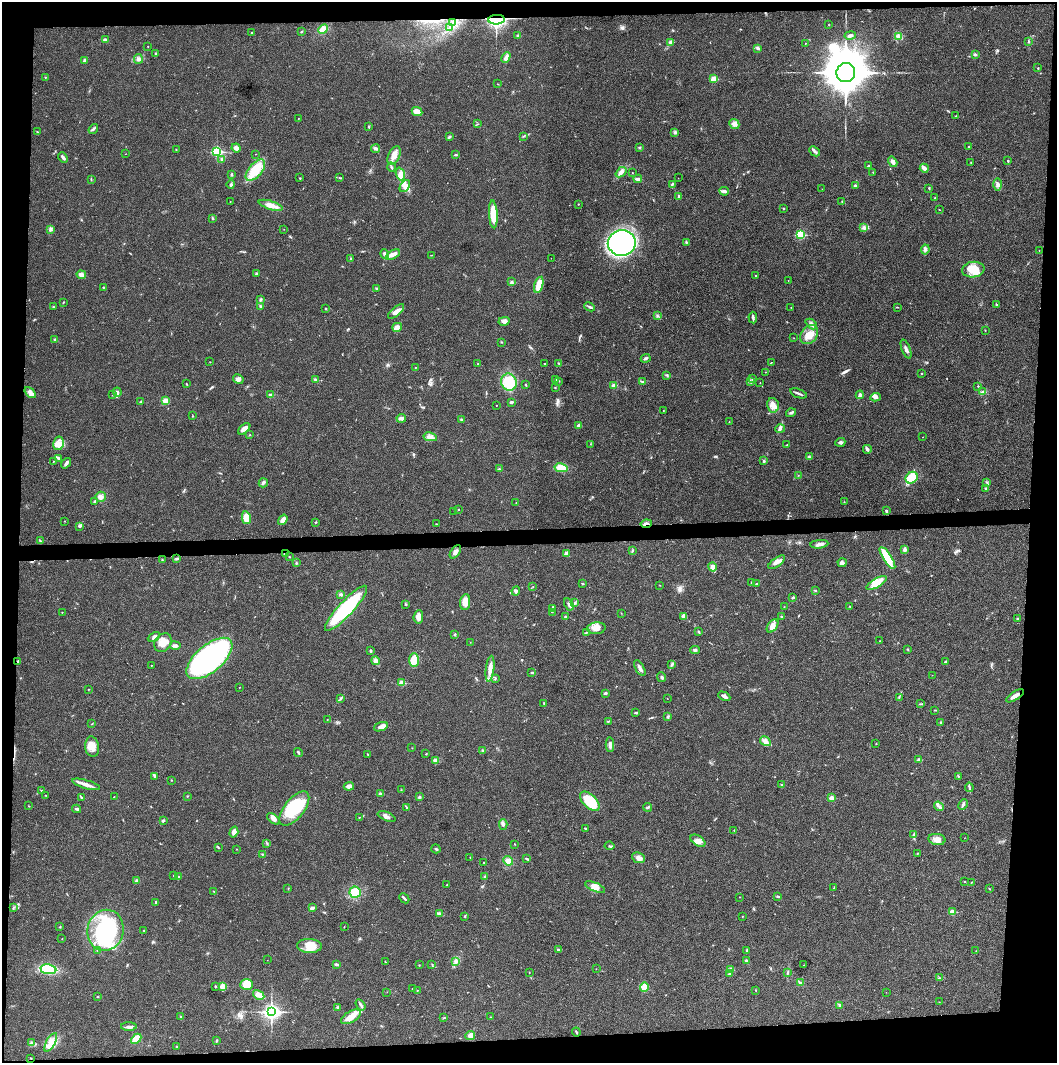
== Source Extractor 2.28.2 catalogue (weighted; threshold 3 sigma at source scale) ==
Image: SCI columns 4-4220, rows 3-4245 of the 4222 x 4245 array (HDU 1 of 3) = the unmasked area's bounding box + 8 px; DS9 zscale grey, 4 x 4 block average (1 PNG px = mean of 4 x 4 image px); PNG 1059 x 1065 px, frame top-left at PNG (2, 2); each listed source drawn as its Kron ellipse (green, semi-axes under 4 px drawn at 4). Shown black and unused: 9% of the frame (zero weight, under 3 of 4 exposures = <1% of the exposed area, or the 3 px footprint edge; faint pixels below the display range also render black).
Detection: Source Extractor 2.28.2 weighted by HDU 2 'WHT'. Background 0.0189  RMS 0.0041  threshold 0.0185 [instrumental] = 3 sigma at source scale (4.5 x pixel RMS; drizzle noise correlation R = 1.50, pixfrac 1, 0.05/0.05 arcsec/px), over >= 5 px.
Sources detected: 460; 4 inside a brighter object's white glare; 2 cosmic-ray / hot-pixel residue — neither listed nor drawn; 3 coinciding with a brighter row at this scale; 19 inside a brighter listed object's ellipse — not listed separately; the other 432 listed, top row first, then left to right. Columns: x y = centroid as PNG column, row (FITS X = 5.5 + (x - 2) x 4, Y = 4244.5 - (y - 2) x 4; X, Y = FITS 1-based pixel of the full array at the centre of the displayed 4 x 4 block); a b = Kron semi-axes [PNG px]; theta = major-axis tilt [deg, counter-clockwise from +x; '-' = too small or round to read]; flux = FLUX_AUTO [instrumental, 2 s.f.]
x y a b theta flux
496 20 8 5 5 250
453 23 4 2 - 5.6
829 25 2 2 - 0.71
450 28 4 3 - 6.2
323 29 5 4 - 18
301 32 2 2 - 0.92
251 33 2 2 - 1.2
518 35 3 2 - 2.9
850 35 6 3 11 5
898 36 4 3 - 6.1
105 40 3 2 - 8.2
671 42 2 2 - 26
1028 42 3 2 - 1.8
806 43 2 2 - 0.77
148 46 2 2 - 0.95
758 48 4 3 - 5
155 53 2 2 - 2
975 54 3 3 - 3.1
506 58 5 3 - 10
138 59 5 3 - 6
84 61 3 2 - 6.7
1038 68 2 2 - 1.6
846 72 10 9 - 9200
45 77 2 2 - 2.6
714 79 2 2 - 73
498 84 2 2 - 0.85
417 112 5 4 - 24
956 116 2 2 - 0.8
298 118 2 2 - 0.7
477 124 2 2 - 0.89
734 124 5 4 - 9
369 126 3 2 - 2.1
93 129 5 2 - 4.2
37 132 2 2 - 1.2
675 132 2 2 - 5
449 136 2 2 - 2.2
523 136 2 2 - 0.96
969 147 2 2 - 1.5
236 148 4 3 - 10
376 148 4 2 - 4.3
639 148 3 2 - 2.3
176 150 2 2 - 1
217 151 3 2 - 280
815 151 6 3 -42 5.5
125 154 2 2 - 0.53
255 154 2 2 - 0.47
394 155 10 5 62 19
456 155 3 2 - 2.1
63 157 6 3 -51 5.4
222 159 2 2 - 5.5
1008 161 3 2 - 2
893 162 5 3 - 12
971 163 2 2 - 1.4
868 166 2 2 - 2.8
391 167 4 2 - 3.2
924 168 5 2 - 20
255 170 13 6 50 50
621 172 6 4 41 9.2
873 172 2 2 - 0.69
632 173 2 2 - 0.79
400 174 6 3 -71 9.8
232 175 3 2 - 1.9
300 178 2 2 - 1.5
339 178 2 2 - 1.3
678 178 2 2 - 0.45
91 179 3 2 - 1.8
638 179 4 2 - 10
231 184 4 2 - 3.3
998 184 6 3 -90 6.6
672 185 3 2 - 2.8
855 185 3 2 - 3.7
405 186 7 4 58 12
929 188 3 2 - 1.7
822 189 2 2 - 0.43
724 191 5 3 - 5.5
679 196 3 2 - 2.9
935 198 2 2 - 2.6
230 201 2 2 - 0.63
842 201 2 2 - 0.82
578 204 2 2 - 1.3
271 205 12 4 -17 20
783 208 2 2 - 1.7
939 210 2 2 - 0.88
493 214 14 4 -87 54
212 218 3 2 - 1.9
864 227 3 2 - 2.5
50 229 4 2 - 3.3
284 229 2 2 - 0.58
800 235 2 2 - 160
686 242 2 2 - 1.7
622 243 14 13 - 570
925 250 5 3 - 5.8
1039 251 2 2 - 0.74
385 254 5 3 - 8.5
393 255 8 4 29 11
431 255 2 2 - 1.1
551 258 2 2 - 0.37
351 259 3 2 - 2
973 270 11 7 7 47
257 274 3 2 - 6
81 275 5 3 - 12
755 275 2 2 - 1.3
788 280 2 2 - 0.4
511 282 3 2 - 5.2
539 285 8 4 73 30
103 287 2 2 - 1.5
376 289 2 2 - 3.2
261 299 3 2 - 3
63 302 3 2 - 1.6
996 304 2 2 - 1.3
260 306 3 2 - 3.3
53 307 3 2 - 1.6
590 307 5 2 - 4.7
791 307 2 2 - 0.75
897 307 2 2 - 1.5
326 309 2 2 - 1.2
396 311 10 4 40 14
657 316 3 2 - 2
753 317 6 2 -85 4.8
504 321 6 4 15 8.6
811 324 6 3 -41 7.2
397 327 5 4 - 7.8
985 330 2 2 - 1.2
809 335 10 8 52 30
794 338 2 2 - 0.59
55 340 3 2 - 4.4
501 342 2 2 - 1.2
906 349 10 3 -69 8.8
646 358 5 2 - 4.3
210 362 2 2 - 1
771 362 3 2 - 1.1
558 363 3 2 - 1.5
478 364 3 2 - 1.8
545 364 2 2 - 2.5
416 367 2 2 - 0.67
765 372 2 2 - 0.79
922 373 2 2 - 3.8
667 375 4 2 - 1.9
238 379 5 4 - 7.5
556 379 3 2 - 1.8
753 379 2 2 - 1.1
315 380 3 2 - 4.1
559 381 2 2 - 0.99
750 381 2 2 - 1.9
509 382 9 7 -71 72
643 382 2 2 - 1.4
760 383 2 2 - 0.56
186 384 2 2 - 1.4
526 385 3 2 - 2
614 385 4 4 - 6
978 386 2 2 - 1.1
555 387 2 2 - 1.7
117 392 4 2 - 6.3
982 392 3 2 - 2
30 393 6 4 -47 9.5
799 393 9 2 -19 5.9
270 394 4 3 - 4.5
113 395 2 2 - 1.1
860 395 4 3 - 5.7
876 397 5 3 - 7.7
141 401 2 2 - 1.3
165 401 4 3 - 17
511 402 4 3 - 3.5
496 405 2 2 - 0.85
773 405 7 6 - 16
663 410 2 2 - 1
791 413 5 2 - 4.3
192 416 2 2 - 2.1
401 418 5 3 - 11
461 420 3 2 - 2.4
729 422 2 2 - 0.85
579 426 2 2 - 11
244 429 7 4 41 11
780 429 5 3 - 5.8
249 435 2 2 - 0.87
430 437 7 3 -11 8.6
922 437 2 2 - 0.48
840 442 5 3 - 5.7
58 443 7 5 78 16
590 444 2 2 - 0.59
787 445 2 2 - 1.2
867 449 4 2 - 7.7
809 457 3 2 - 3
59 458 3 2 - 3.3
54 461 2 2 - 0.85
764 461 3 2 - 2.4
66 463 6 3 53 6.5
561 468 6 4 -11 37
499 469 2 2 - 2.1
798 475 2 2 - 0.51
912 478 6 5 - 39
986 482 2 2 - 1.2
263 483 5 3 - 5.3
986 489 3 2 - 2
101 497 6 5 - 11
94 501 3 2 - 2.6
844 502 2 2 - 1
516 503 2 2 - 0.8
458 509 2 2 - 1.7
454 511 2 2 - 0.46
886 511 3 2 - 3.2
246 518 6 4 -79 29
283 520 6 4 56 10
64 521 2 2 - 0.77
316 522 2 2 - 1.3
436 524 2 2 - 0.78
646 524 5 2 - 8.3
79 526 3 2 - 1.9
40 541 3 2 - 2.2
819 544 9 3 6 10
632 550 3 2 - 2.1
904 550 4 2 - 8.2
455 552 8 4 54 10
566 553 3 3 - 13
285 554 2 2 - 9.5
289 556 2 2 - 1.5
177 558 3 2 - 2.5
887 558 13 4 -57 82
162 559 2 2 - 1.1
777 562 10 3 36 12
296 563 3 2 - 2.1
842 563 4 4 - 5.3
713 567 4 3 - 15
582 583 3 2 - 1.6
751 583 3 2 - 1.7
876 583 11 4 31 35
757 584 3 2 - 2.8
660 585 2 2 - 0.74
533 586 2 2 - 0.82
516 591 5 3 - 4.5
815 591 3 2 - 1.4
341 594 3 2 - 3.1
793 597 3 2 - 3.8
465 602 8 5 84 29
575 603 3 2 - 2.7
569 604 6 3 -62 6.5
405 605 3 2 - 1.9
784 607 2 2 - 0.59
850 607 3 2 - 0.88
346 608 30 7 47 220
552 609 4 2 - 2.4
62 612 2 2 - 0.73
552 612 2 2 - 1.3
621 613 2 2 - 0.64
565 616 3 2 - 3
684 616 4 3 - 9.6
418 617 7 5 83 13
782 617 2 2 - 1.2
1017 619 2 2 - 1.3
773 626 7 4 53 15
596 628 9 6 7 19
586 632 3 2 - 2.2
699 632 3 2 - 2.2
455 634 4 2 - 2.3
154 637 6 3 28 7
879 641 2 2 - 0.86
470 642 2 2 - 0.56
163 643 10 8 50 30
175 645 5 3 - 6.3
695 650 4 3 - 4.6
908 650 3 2 - 1.3
371 651 3 2 - 3.7
209 658 28 13 40 700
414 660 7 4 90 26
375 661 4 2 - 5
18 662 3 2 - 3.6
945 662 2 2 - 2.3
672 664 2 2 - 1.8
151 665 2 2 - 1.3
640 668 9 2 -61 10
490 669 13 4 83 21
532 672 4 2 - 3.4
932 675 2 2 - 0.48
662 677 5 2 - 3.3
495 678 3 2 - 2.2
402 683 2 2 - 56
239 687 2 2 - 0.66
89 689 2 2 - 0.59
605 693 3 3 - 3
724 696 6 2 -27 9.5
1015 696 10 2 33 17
899 697 3 2 - 1.5
667 698 2 2 - 0.49
340 699 2 2 - 1
544 703 2 2 - 1.3
920 704 2 2 - 1.5
935 710 2 2 - 1.4
636 713 2 2 - 3.4
667 717 2 2 - 1.8
327 720 2 2 - 0.5
608 721 2 2 - 1.7
941 722 3 2 - 1.6
91 724 2 2 - 0.94
381 727 7 3 18 12
765 741 6 4 -32 9.8
876 744 2 2 - 1
610 745 7 3 87 8.2
92 747 10 7 -82 23
412 748 2 2 - 0.74
483 750 3 2 - 2
298 752 4 2 - 3.2
368 754 2 2 - 1.4
426 754 2 2 - 1.4
435 760 2 2 - 2.3
919 760 2 2 - 23
958 776 2 2 - 1.7
154 777 3 2 - 2.2
171 780 2 2 - 0.9
86 784 14 3 -16 16
782 785 4 2 - 1.7
349 786 5 4 - 9.4
969 787 5 2 - 3.3
401 790 2 2 - 1.3
42 791 2 2 - 0.89
380 794 3 2 - 6.7
45 795 2 2 - 0.9
114 796 2 2 - 0.8
187 796 2 2 - 1.7
81 797 3 2 - 2.4
419 797 3 2 - 2.6
831 798 2 2 - 33
590 801 12 6 -45 84
963 804 5 2 - 5.2
29 806 2 2 - 0.89
939 806 5 2 - 5.2
406 807 3 2 - 1.9
647 807 4 2 - 3.7
77 809 4 2 - 4.2
294 809 20 10 51 160
387 816 9 3 -22 8.3
359 817 2 2 - 0.98
273 819 7 4 -39 10
163 821 3 2 - 4.4
503 825 5 3 - 5.6
585 828 3 2 - 1.9
734 831 2 2 - 1.3
234 832 5 3 - 12
913 834 3 2 - 2.4
964 838 2 2 - 0.55
937 839 8 5 -9 19
698 841 8 5 -33 13
267 843 2 2 - 0.93
515 844 2 2 - 0.82
609 846 5 2 - 2.8
219 848 2 2 - 0.82
236 849 2 2 - 1.1
436 849 4 2 - 2.6
918 853 4 2 - 1.8
262 854 2 2 - 1.9
470 857 2 2 - 0.88
639 858 7 5 -24 11
526 859 3 2 - 2.3
508 861 5 4 - 12
484 862 2 2 - 1.5
173 876 2 2 - 0.71
178 877 2 2 - 1.6
485 877 3 2 - 2.6
136 880 3 2 - 3.3
964 881 2 2 - 1.1
971 882 2 2 - 2
447 884 2 2 - 1.2
595 887 11 4 -23 16
834 888 4 2 - 2
288 889 2 2 - 1.2
989 889 2 2 - 1.5
214 891 2 2 - 1.2
355 892 6 5 - 29
778 896 3 2 - 2.9
739 897 2 2 - 0.56
404 898 5 2 - 4.1
156 903 3 2 - 2.7
14 907 2 2 - 1
312 908 4 2 - 6.6
952 912 2 2 - 38
439 913 3 2 - 2.9
465 916 2 2 - 2.3
742 916 2 2 - 1.1
60 927 3 2 - 1.5
344 927 2 2 - 0.72
106 930 21 18 76 240
144 931 2 2 - 0.76
62 939 2 2 - 0.66
309 946 12 7 -2 32
97 950 2 2 - 0.65
558 950 3 2 - 2.6
747 951 4 2 - 2.9
976 951 2 2 - 0.65
267 960 2 2 - 0.39
456 961 4 3 - 6
747 961 3 3 - 5.7
385 962 2 2 - 0.88
336 964 3 2 - 5.2
432 964 2 2 - 1.1
419 965 2 2 - 1
804 965 2 2 - 0.95
48 969 8 5 -7 80
596 969 2 2 - 0.55
731 969 4 3 - 5.1
529 972 2 2 - 0.95
788 972 2 2 - 1.3
729 974 2 2 - 4.9
940 978 2 2 - 1
801 983 4 2 - 4.1
247 984 6 5 - 38
215 986 2 2 - 3.2
223 986 2 2 - 53
644 987 5 3 - 35
412 988 2 2 - 1.5
417 990 2 2 - 1
756 990 2 2 - 1.1
387 992 2 2 - 0.54
886 992 2 2 - 0.42
259 995 6 4 -30 14
97 997 2 2 - 1.7
939 1002 2 2 - 0.75
361 1005 6 2 -56 4.5
840 1005 3 2 - 3.8
338 1007 4 3 - 3.8
271 1012 4 3 - 780
181 1017 3 2 - 1.8
351 1017 11 5 30 25
490 1017 2 2 - 0.82
444 1018 2 2 - 1.2
129 1027 8 3 0 7
576 1032 4 2 - 2.3
470 1036 5 4 - 16
136 1039 6 4 45 34
216 1040 2 2 - 1.6
51 1042 10 4 61 18
31 1043 3 2 - 3.2
176 1047 2 2 - 1.3
31 1058 2 2 - 1.5
Overlapping masked pixels (flux is a lower limit): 5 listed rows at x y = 496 20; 646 524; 285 554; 18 662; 1015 696
Diffuse or blended objects may show on this block-average render without a row.